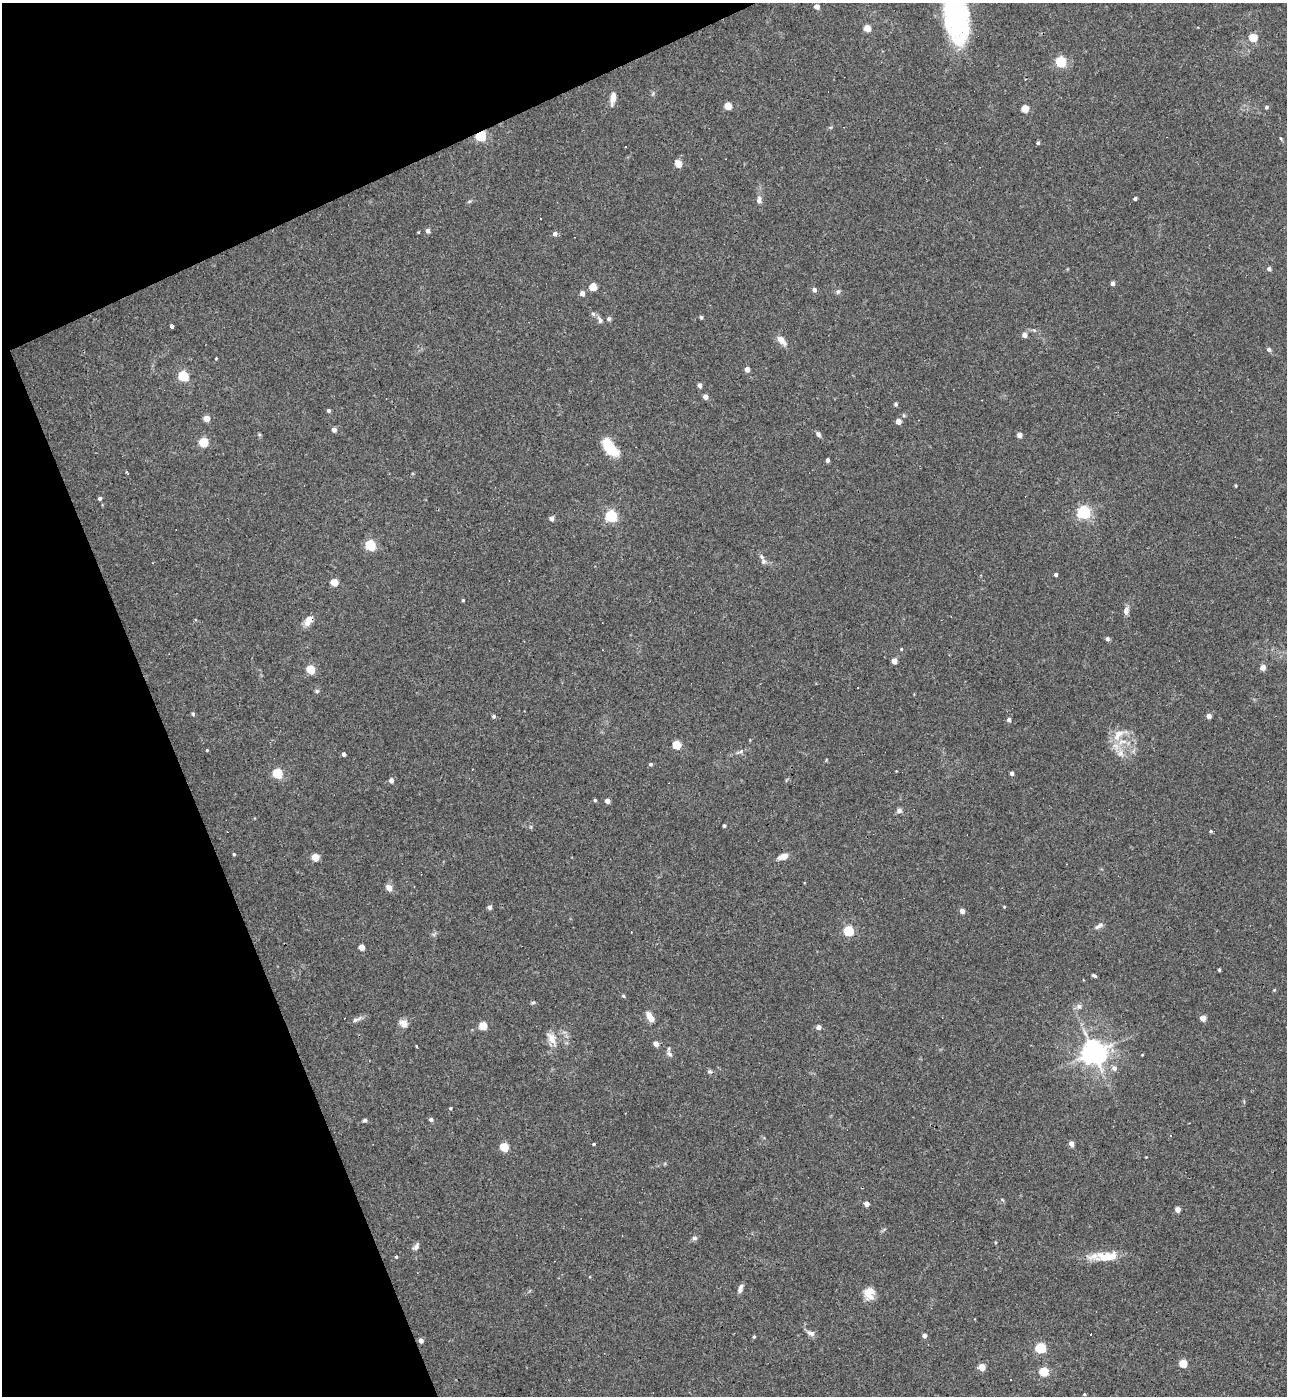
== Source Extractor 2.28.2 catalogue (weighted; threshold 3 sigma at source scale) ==
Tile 5 of 4 x 4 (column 1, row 2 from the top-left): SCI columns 149-1433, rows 2791-4184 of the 5565 x 5579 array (HDU 1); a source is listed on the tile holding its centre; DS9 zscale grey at full resolution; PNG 1289 x 1398 px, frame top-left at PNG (2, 3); no overlay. Shown black and unused: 20% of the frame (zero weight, under 3 of 4 exposures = <1% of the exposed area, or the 3 px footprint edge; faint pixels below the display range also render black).
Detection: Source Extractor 2.28.2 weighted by HDU 2 'WHT'; one run over the whole footprint, this tile lists its part. Background 0.0277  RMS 0.0045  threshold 0.0203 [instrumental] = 3 sigma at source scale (4.5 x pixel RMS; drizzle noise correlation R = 1.50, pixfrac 1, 0.05/0.05 arcsec/px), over >= 5 px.
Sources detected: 151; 6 cosmic-ray / hot-pixel residue — not listed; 5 inside a brighter listed object's ellipse — not listed separately; the other 140 listed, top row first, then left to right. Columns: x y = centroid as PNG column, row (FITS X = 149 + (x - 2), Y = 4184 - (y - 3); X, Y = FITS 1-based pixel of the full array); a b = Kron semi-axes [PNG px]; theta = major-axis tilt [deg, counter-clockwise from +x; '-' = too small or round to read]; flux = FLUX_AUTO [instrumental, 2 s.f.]
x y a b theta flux
817 6 4 4 - 3.3
956 16 48 23 -80 61
867 28 4 4 - 8.8
1253 38 5 5 - 14
1061 62 5 5 - 39
613 99 18 6 82 3
728 106 5 4 - 9.9
1267 107 4 4 - 0.88
1025 109 5 4 - 11
480 136 5 5 - 45
1281 139 6 3 -71 0.48
1038 143 4 4 - 0.75
626 146 3 3 - 1.8
678 164 5 4 - 9
1135 198 4 3 - 1.1
759 200 10 6 85 1.8
428 230 5 4 - 1.8
555 234 5 5 - 1.8
1269 269 4 4 - 1.6
1113 283 4 4 - 1.8
593 287 5 5 - 11
814 290 4 4 - 1.6
838 292 7 5 62 0.86
582 293 4 4 - 3.1
593 314 6 5 - 0.92
701 317 4 4 - 0.9
609 319 5 5 - 0.91
600 320 10 6 -67 1.4
172 327 4 3 - 2.6
1024 335 4 4 - 2.9
781 340 13 6 -46 3.9
1269 349 5 5 - 1.1
216 358 3 3 - 0.41
747 369 4 4 - 2.8
183 376 5 5 - 36
700 385 4 4 - 2.3
705 397 4 4 - 3
896 404 5 4 - 0.72
328 411 4 4 - 0.87
206 418 4 4 - 6.3
898 421 4 4 - 5.1
334 429 4 4 - 2.5
818 434 8 5 -53 1.2
1019 435 4 4 - 3.6
203 442 5 5 - 23
610 448 20 9 -53 15
827 460 4 3 - 1.4
126 472 3 3 - 0.62
1235 486 3 3 - 0.56
100 498 4 4 - 0.97
1083 512 5 5 - 82
611 516 5 5 - 55
551 518 4 4 - 2.2
370 545 5 5 - 39
761 557 10 6 -49 1.7
1056 574 3 3 - 1
334 582 5 5 - 10
463 600 4 3 - 0.5
1126 611 10 6 81 2.1
308 621 15 8 59 3.6
1107 639 4 4 - 1.3
901 649 4 3 - 0.48
894 661 4 4 - 5.1
1263 667 4 4 - 4.2
310 669 5 5 - 18
317 691 6 5 - 0.71
193 714 4 4 - 0.71
494 716 4 4 - 0.93
1209 716 4 4 - 3.2
1009 720 4 4 - 1.6
1118 735 19 10 49 5.8
676 745 5 5 - 16
207 750 3 3 - 0.46
741 751 10 4 27 1.2
1120 753 11 8 -70 3.2
344 754 4 3 - 1.4
651 764 5 4 - 0.65
277 773 5 5 - 29
1012 773 4 4 - 1.6
391 780 4 4 - 2.6
595 800 4 4 - 0.58
607 801 4 4 - 3.3
899 810 7 6 - 1.4
724 826 3 3 - 0.73
1211 831 4 4 - 0.55
234 854 4 3 - 0.53
783 856 12 6 21 3.6
315 857 5 5 - 11
389 888 5 5 - 4.6
490 907 4 4 - 1.8
1004 907 4 3 - 0.41
962 911 4 4 - 2.9
1099 926 13 5 32 1.5
849 931 5 5 - 35
361 947 4 4 - 5
1219 970 3 3 - 0.58
1094 976 6 3 -31 0.77
1274 990 5 4 - 0.42
623 996 5 4 - 0.64
533 1002 6 4 2 0.66
1079 1006 8 6 75 1.3
650 1017 11 6 -59 5
1203 1018 4 4 - 4.9
356 1020 9 5 17 1.4
404 1023 10 9 - 3
483 1026 5 5 - 13
818 1027 4 4 - 2.7
552 1039 17 9 -62 4.2
656 1044 4 4 - 3.3
417 1046 3 3 - 1.7
1094 1052 7 7 - 480
669 1054 9 5 -44 1.4
1142 1055 4 2 - 0.32
1114 1068 6 6 - 1.9
710 1072 7 4 -1 0.71
450 1108 4 3 - 0.51
431 1119 5 4 - 1.2
365 1120 5 4 - 0.79
594 1144 3 3 - 0.47
1071 1144 6 5 - 2
504 1147 5 5 - 17
1146 1157 2 2 - 0.27
866 1204 4 4 - 3.3
1178 1210 4 4 - 4.2
694 1238 7 6 - 1.1
416 1246 11 6 58 1.5
1094 1256 30 11 10 6.6
396 1257 4 3 - 0.49
740 1289 9 5 76 2
869 1293 15 13 82 5.1
811 1333 12 7 -23 1.9
924 1335 4 4 - 2
754 1337 4 3 - 0.59
421 1341 4 4 - 2.5
1041 1348 5 5 - 37
1183 1363 5 5 - 13
982 1367 4 4 - 8.8
1044 1372 5 5 - 22
1011 1380 3 2 - 0.43
1084 1394 4 3 - 0.49
Overlapping masked pixels (flux is a lower limit): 2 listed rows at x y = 480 136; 308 621
Isophote crosses this tile's border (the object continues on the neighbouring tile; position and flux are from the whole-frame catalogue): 1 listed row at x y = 956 16